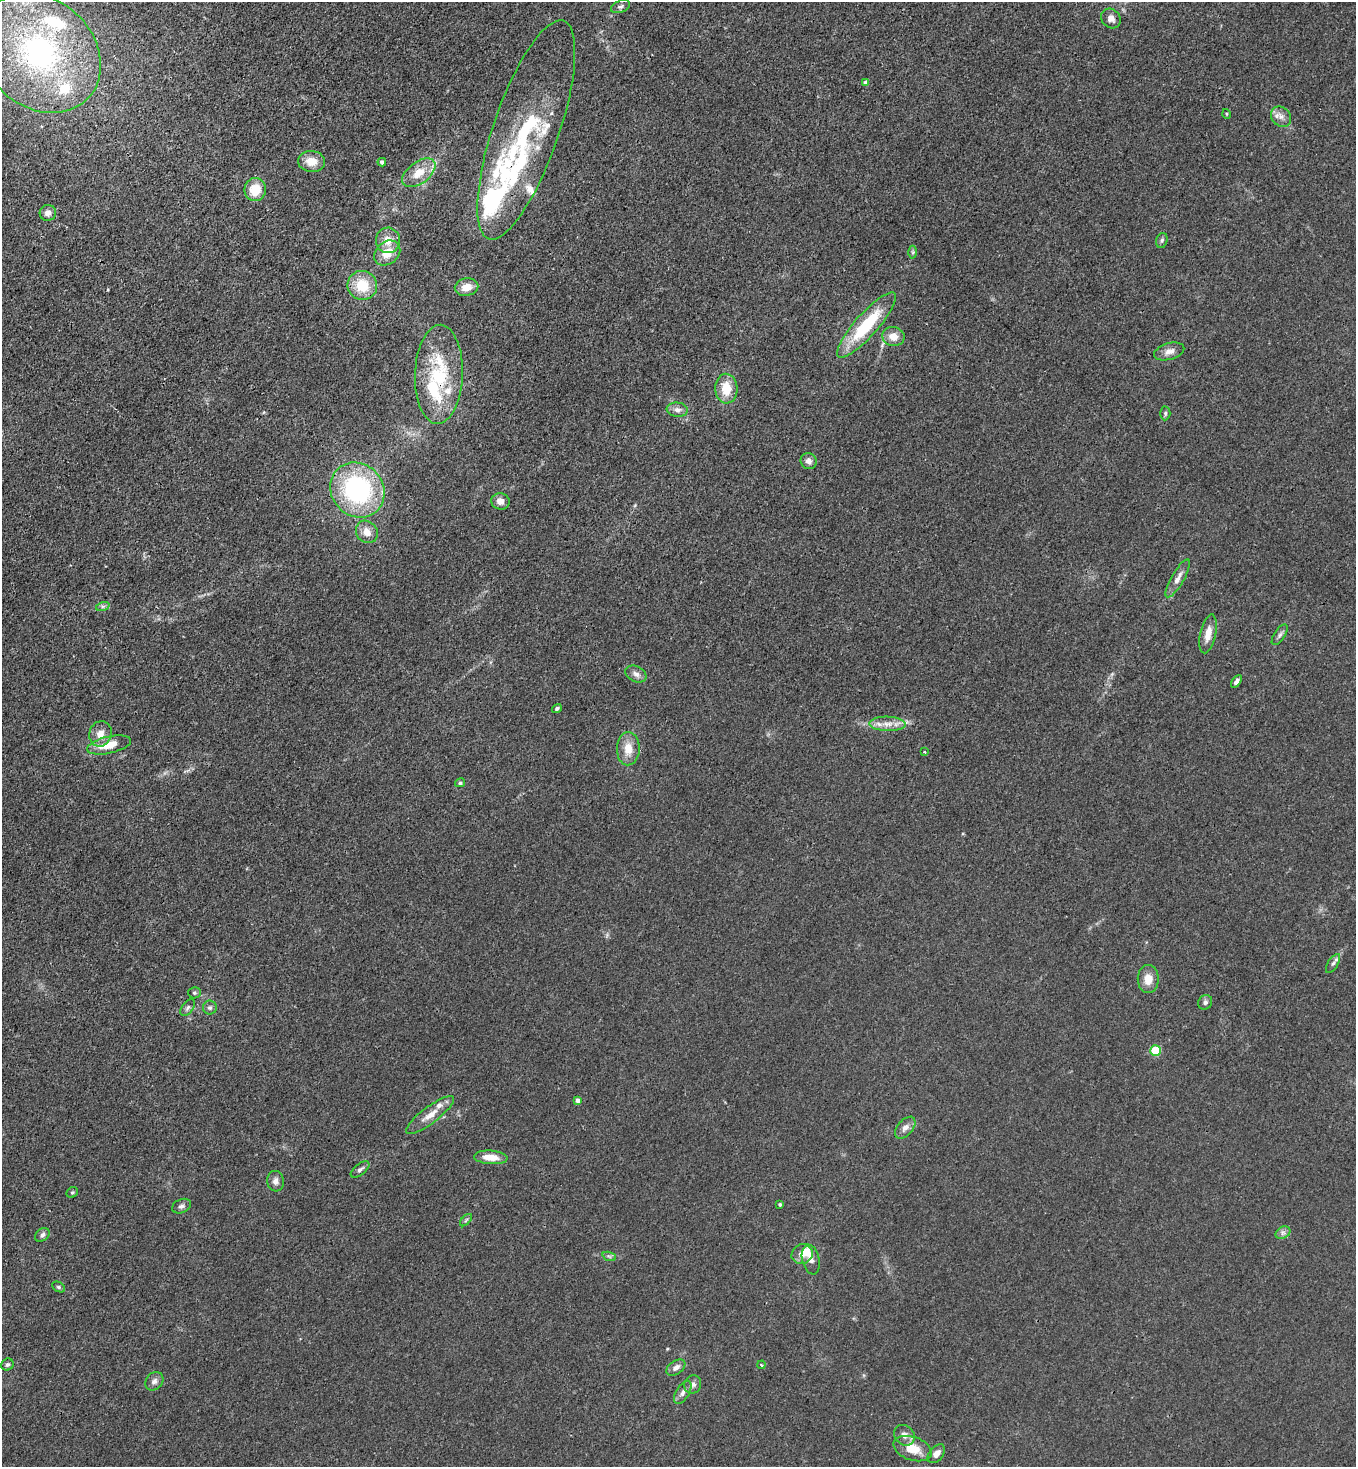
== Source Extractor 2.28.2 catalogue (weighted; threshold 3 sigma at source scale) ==
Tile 11 of 4 x 4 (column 3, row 3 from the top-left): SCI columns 3070-4423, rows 1525-2989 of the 6003 x 5982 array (HDU 1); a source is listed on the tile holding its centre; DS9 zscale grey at full resolution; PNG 1358 x 1469 px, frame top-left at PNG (2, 2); each listed source drawn as its Kron ellipse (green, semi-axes under 4 px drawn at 4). Shown black and unused: <1% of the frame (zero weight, under 3 of 4 exposures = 7% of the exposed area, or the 3 px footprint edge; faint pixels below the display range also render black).
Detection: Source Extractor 2.28.2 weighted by HDU 2 'WHT'; one run over the whole footprint, this tile lists its part. Background 0.0202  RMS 0.0028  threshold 0.0127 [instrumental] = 3 sigma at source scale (4.5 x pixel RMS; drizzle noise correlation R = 1.50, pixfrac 1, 0.05/0.05 arcsec/px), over >= 5 px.
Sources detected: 90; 16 inside a brighter listed object's ellipse — not listed separately; the other 74 listed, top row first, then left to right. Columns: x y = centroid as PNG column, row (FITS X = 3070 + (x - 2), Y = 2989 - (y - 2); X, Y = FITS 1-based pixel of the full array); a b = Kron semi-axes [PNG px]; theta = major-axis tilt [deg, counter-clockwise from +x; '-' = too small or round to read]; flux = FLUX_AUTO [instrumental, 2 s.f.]
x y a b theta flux
620 7 10 6 23 0.75
1111 19 10 9 - 1.7
40 53 66 54 -42 68
866 83 4 4 - 1.3
1227 114 5 3 - 0.24
1281 117 11 9 -47 1.6
526 130 115 33 71 40
311 161 13 10 -6 3.8
382 162 4 4 - 0.77
419 173 19 10 37 5.2
255 189 11 11 - 6.2
48 213 8 8 - 1.8
388 240 12 12 - 3.6
1162 240 7 5 73 0.65
913 252 6 4 -89 0.44
387 253 14 11 40 4.5
362 285 15 14 - 8.5
466 287 12 8 11 3.1
866 325 42 11 48 17
893 336 11 9 -10 3.1
1169 351 15 8 16 2
439 374 49 24 88 22
726 389 15 11 -87 6
677 410 10 7 -5 1.4
1165 413 7 5 88 0.54
809 461 8 7 - 1.5
357 490 29 26 -49 46
500 501 9 8 - 2.1
367 532 12 10 -51 2.8
1178 578 22 6 60 2.2
103 606 7 4 18 0.57
1208 634 20 8 77 3.2
1280 635 12 5 57 0.87
636 674 11 7 -26 1.4
1236 681 7 4 54 0.84
557 708 5 4 - 0.65
887 724 18 7 -2 2.9
100 734 13 11 72 2.9
109 745 22 8 13 5.4
628 749 16 11 88 4.2
924 752 3 3 - 0.29
460 783 5 4 - 0.54
1333 963 11 5 59 0.89
1148 979 14 10 90 3.5
194 993 6 5 - 0.54
1205 1002 7 6 - 0.9
188 1008 9 5 54 0.78
210 1008 7 7 - 0.77
1155 1051 5 5 - 15
578 1101 4 4 - 1.1
430 1115 29 8 37 3.8
905 1128 13 7 49 1.7
491 1157 17 7 -4 4.1
360 1169 11 5 39 0.92
276 1181 10 8 -84 1.5
72 1192 6 5 - 0.44
780 1204 3 3 - 0.39
181 1206 10 6 26 0.95
466 1220 7 4 46 0.52
1283 1233 8 5 30 0.91
42 1235 8 6 42 0.92
802 1254 11 9 25 2.7
609 1256 7 4 -19 0.54
811 1259 15 8 -77 1.7
58 1287 7 5 -27 0.5
7 1364 6 5 - 0.64
762 1365 4 2 - 0.28
676 1367 10 6 35 1.6
154 1381 10 8 47 1.3
693 1384 9 8 - 1.2
683 1392 13 6 59 1.4
904 1435 11 9 -44 1.8
913 1449 20 11 -19 5.8
936 1454 11 7 50 2
Overlapping masked pixels (flux is a lower limit): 2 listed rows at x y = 526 130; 439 374